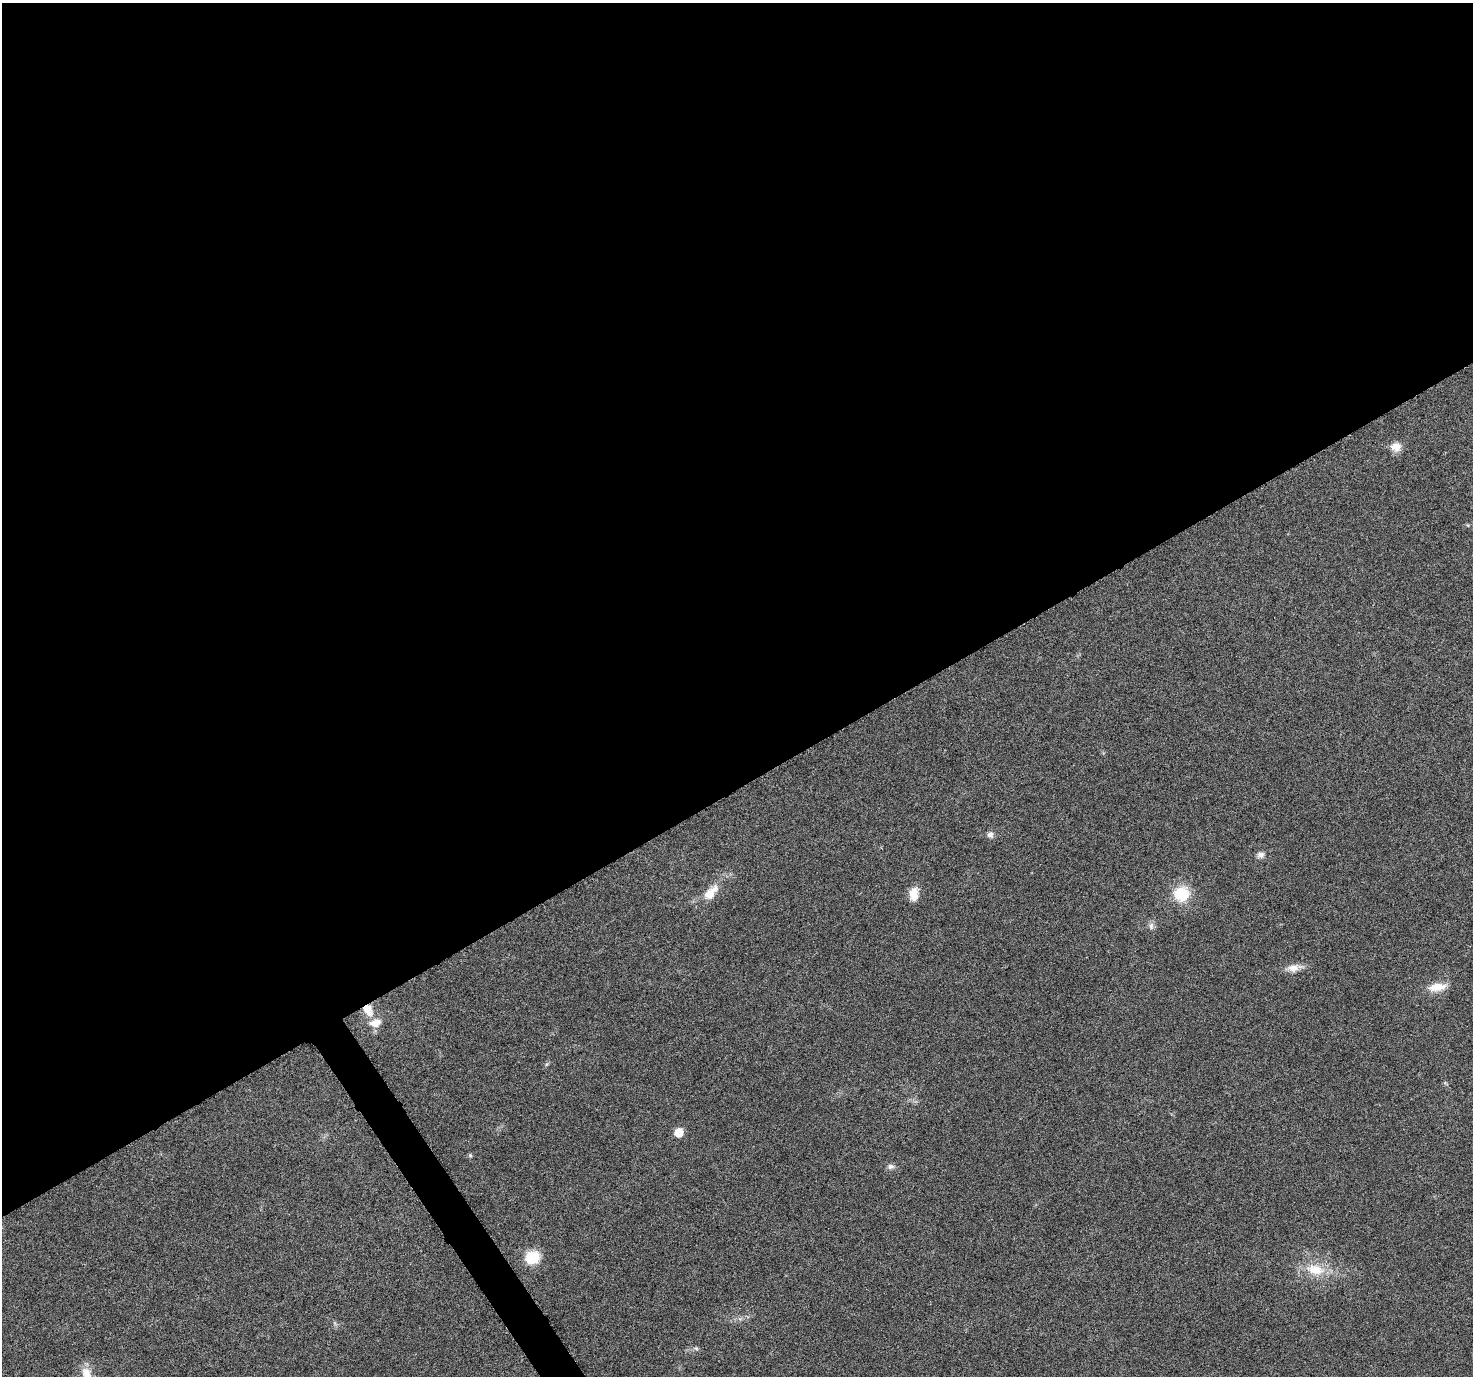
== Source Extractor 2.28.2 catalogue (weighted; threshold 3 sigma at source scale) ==
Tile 2 of 4 x 4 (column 2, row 1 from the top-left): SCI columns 1474-2944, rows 4244-5617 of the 5894 x 5802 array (HDU 1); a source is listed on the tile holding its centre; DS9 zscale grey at full resolution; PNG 1475 x 1378 px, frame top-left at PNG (2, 3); no overlay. Shown black and unused: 58% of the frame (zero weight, under 3 of 6 exposures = <1% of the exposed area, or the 3 px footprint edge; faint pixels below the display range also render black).
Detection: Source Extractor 2.28.2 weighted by HDU 2 'WHT'; one run over the whole footprint, this tile lists its part. Background 0.0244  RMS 0.0036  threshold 0.0148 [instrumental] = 3 sigma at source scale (4.09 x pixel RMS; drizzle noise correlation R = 1.36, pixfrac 0.8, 0.0396/0.0396 arcsec/px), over >= 5 px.
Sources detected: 19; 1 inside a brighter listed object's ellipse — not listed separately; the other 18 listed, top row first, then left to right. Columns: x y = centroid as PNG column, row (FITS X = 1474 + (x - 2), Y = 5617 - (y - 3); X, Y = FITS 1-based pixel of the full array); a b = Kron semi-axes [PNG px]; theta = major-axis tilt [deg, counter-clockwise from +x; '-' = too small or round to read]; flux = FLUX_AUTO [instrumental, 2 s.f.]
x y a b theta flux
1396 447 14 12 -5 2.9
990 835 9 8 - 1.2
1261 855 10 8 -10 1.4
711 893 25 12 48 5.8
914 894 16 10 83 4
1181 894 15 14 - 11
1151 926 10 6 81 1.2
1294 968 21 9 8 3.2
1437 987 23 10 7 4.9
368 1010 15 10 -61 4.6
547 1064 6 4 70 0.49
679 1132 6 6 - 9.8
470 1155 5 5 - 0.51
890 1166 9 6 7 1.2
532 1257 12 11 - 11
1315 1269 27 15 -12 8.6
696 1348 6 4 -19 0.56
86 1374 20 11 -66 4.8
Overlapping masked pixels (flux is a lower limit): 1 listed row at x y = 368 1010
Isophote crosses this tile's border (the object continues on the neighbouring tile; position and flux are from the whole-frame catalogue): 1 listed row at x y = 86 1374